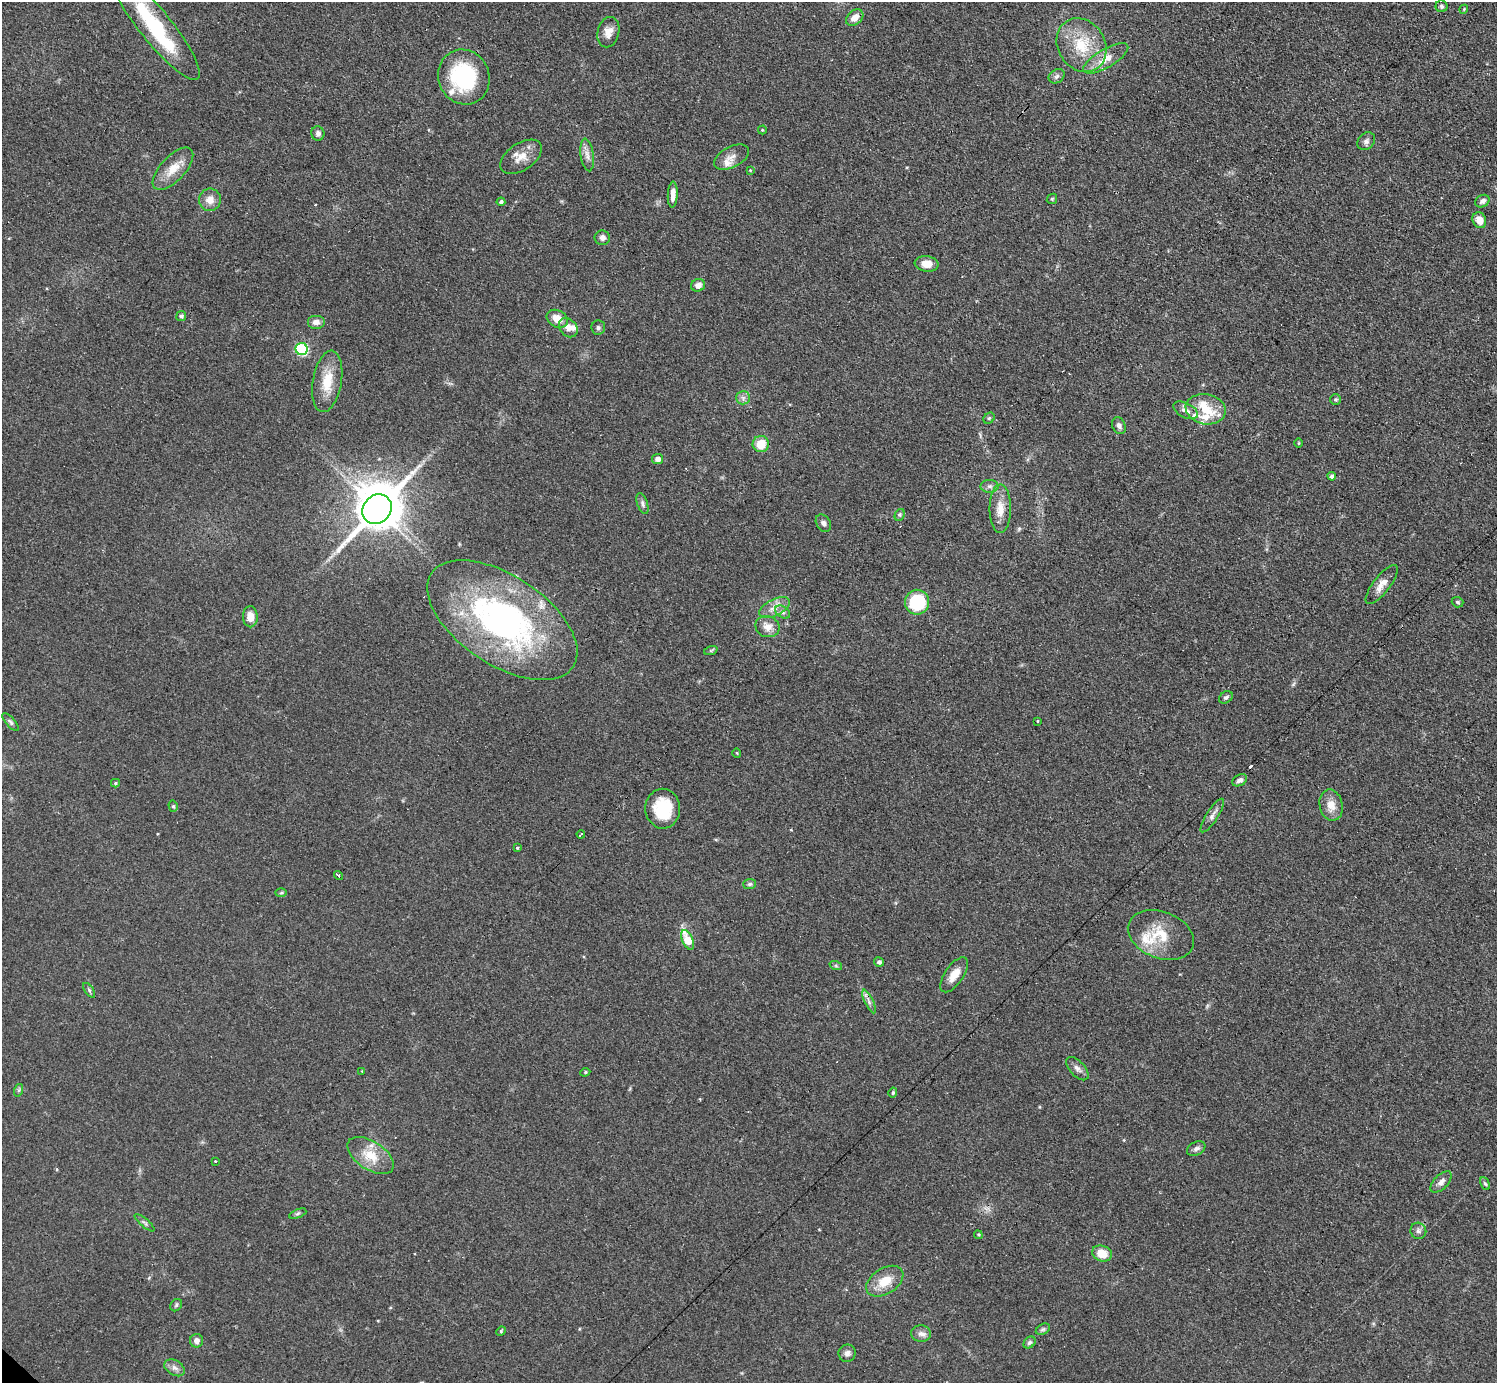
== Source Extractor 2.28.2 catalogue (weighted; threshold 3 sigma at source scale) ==
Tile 10 of 4 x 4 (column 2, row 3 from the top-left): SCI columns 1552-3046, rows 1707-3087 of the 6152 x 6151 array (HDU 1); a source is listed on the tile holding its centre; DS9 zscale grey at full resolution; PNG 1499 x 1385 px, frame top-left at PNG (2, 2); each listed source drawn as its Kron ellipse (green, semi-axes under 4 px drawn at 4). Shown black and unused: <1% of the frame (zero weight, under 3 of 4 exposures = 1% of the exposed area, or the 3 px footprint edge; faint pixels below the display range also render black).
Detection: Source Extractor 2.28.2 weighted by HDU 2 'WHT'; one run over the whole footprint, this tile lists its part. Background 0.108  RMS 0.0067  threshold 0.0302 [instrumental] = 3 sigma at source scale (4.5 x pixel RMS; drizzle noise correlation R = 1.50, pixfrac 1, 0.05/0.05 arcsec/px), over >= 5 px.
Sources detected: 118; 2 inside a brighter object's white glare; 3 cosmic-ray / hot-pixel residue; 1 long thin detection or spike segment (spike, bleed or trail) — neither listed nor drawn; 8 inside a brighter listed object's ellipse — not listed separately; the other 104 listed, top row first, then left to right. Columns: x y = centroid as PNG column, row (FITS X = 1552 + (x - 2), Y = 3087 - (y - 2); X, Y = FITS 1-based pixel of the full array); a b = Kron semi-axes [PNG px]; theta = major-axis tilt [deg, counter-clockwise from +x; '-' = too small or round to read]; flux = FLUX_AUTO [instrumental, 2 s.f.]
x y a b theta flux
1442 6 6 6 - 1.5
1464 9 4 3 - 0.64
855 18 10 7 41 5.8
155 26 68 16 -51 56
608 32 15 11 77 6.3
1081 45 28 23 -57 28
1106 58 25 9 30 10
1057 76 8 6 33 2
464 77 28 25 -67 56
762 130 4 4 - 0.66
318 133 7 6 - 2.5
1366 141 10 7 48 2.4
587 155 16 6 -82 4.3
521 157 23 13 34 9
732 157 19 10 28 5.5
173 169 26 12 47 12
750 170 4 4 - 0.58
673 195 13 5 88 4.8
1052 199 5 4 - 0.85
210 200 11 11 - 6.3
1482 201 7 6 - 2.4
501 202 4 4 - 1.5
1479 220 8 6 -67 7.2
602 238 7 7 - 2.7
926 264 12 7 -8 6.9
698 285 7 6 - 4.2
181 316 5 5 - 1.5
557 319 11 8 -30 8
316 322 9 7 0 3.9
568 328 10 8 -49 5.1
598 328 7 7 - 1.6
302 349 6 6 - 69
327 381 31 14 80 17
743 398 7 6 - 2.3
1336 399 5 5 - 1
1206 409 20 15 -11 15
1186 410 13 7 -27 4.1
989 418 6 5 - 1
1119 426 9 6 -64 2.4
1298 443 5 3 - 0.64
761 444 8 8 - 13
658 459 5 5 - 3.5
1332 476 4 4 - 1.9
989 486 9 6 0 2.3
642 503 11 5 -71 2.1
377 509 16 14 46 2100
1000 509 24 10 -90 9.5
900 515 6 4 62 1.2
823 523 9 7 -58 2.4
1382 585 24 8 52 6.7
917 602 12 12 - 39
1458 602 6 5 - 1.3
775 607 17 8 27 6.3
783 612 8 5 -37 2.1
250 617 10 7 -88 7.2
502 620 85 44 -34 210
767 627 12 10 -21 6.1
711 650 7 4 18 1
1226 697 7 5 34 1.5
1037 721 4 3 - 0.49
10 722 11 4 -48 1.7
737 753 5 3 - 0.54
1240 780 8 5 28 2.3
115 783 4 4 - 0.91
1331 805 16 11 -78 8
173 806 5 4 - 1.2
663 809 20 17 -88 25
1212 815 19 5 57 3.7
581 834 4 3 - 2.8
517 848 4 3 - 0.74
339 876 5 3 - 1.3
749 884 6 5 - 1.5
281 893 6 4 2 0.88
1161 935 34 23 -21 22
688 940 10 5 -66 19
879 962 5 4 - 1.5
836 966 6 4 -19 1.1
954 975 20 9 55 8.2
89 990 8 4 -55 1.3
869 1001 13 3 -65 2.4
1077 1069 14 7 -47 3.4
362 1071 3 2 - 0.63
585 1072 5 4 - 0.9
19 1090 6 4 71 1.1
893 1092 5 4 - 1.1
1196 1149 10 6 26 2.3
371 1156 26 14 -34 15
215 1161 3 2 - 1.1
1441 1182 13 7 46 3.4
1485 1184 6 4 -61 1.1
298 1214 9 3 21 1.1
145 1223 12 4 -40 1.6
1418 1231 8 8 - 2.4
978 1235 4 4 - 0.8
1102 1253 10 7 -20 10
885 1281 20 12 33 13
176 1305 7 5 48 1.3
1043 1329 8 5 29 1.3
501 1331 5 4 - 0.88
921 1334 10 8 -4 3.2
197 1341 6 6 - 3.4
1030 1342 7 5 44 1.4
847 1353 9 8 - 2.7
175 1368 11 7 -31 3.2
Isophote crosses this tile's border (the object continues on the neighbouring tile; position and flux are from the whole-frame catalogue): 2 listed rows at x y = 855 18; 155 26